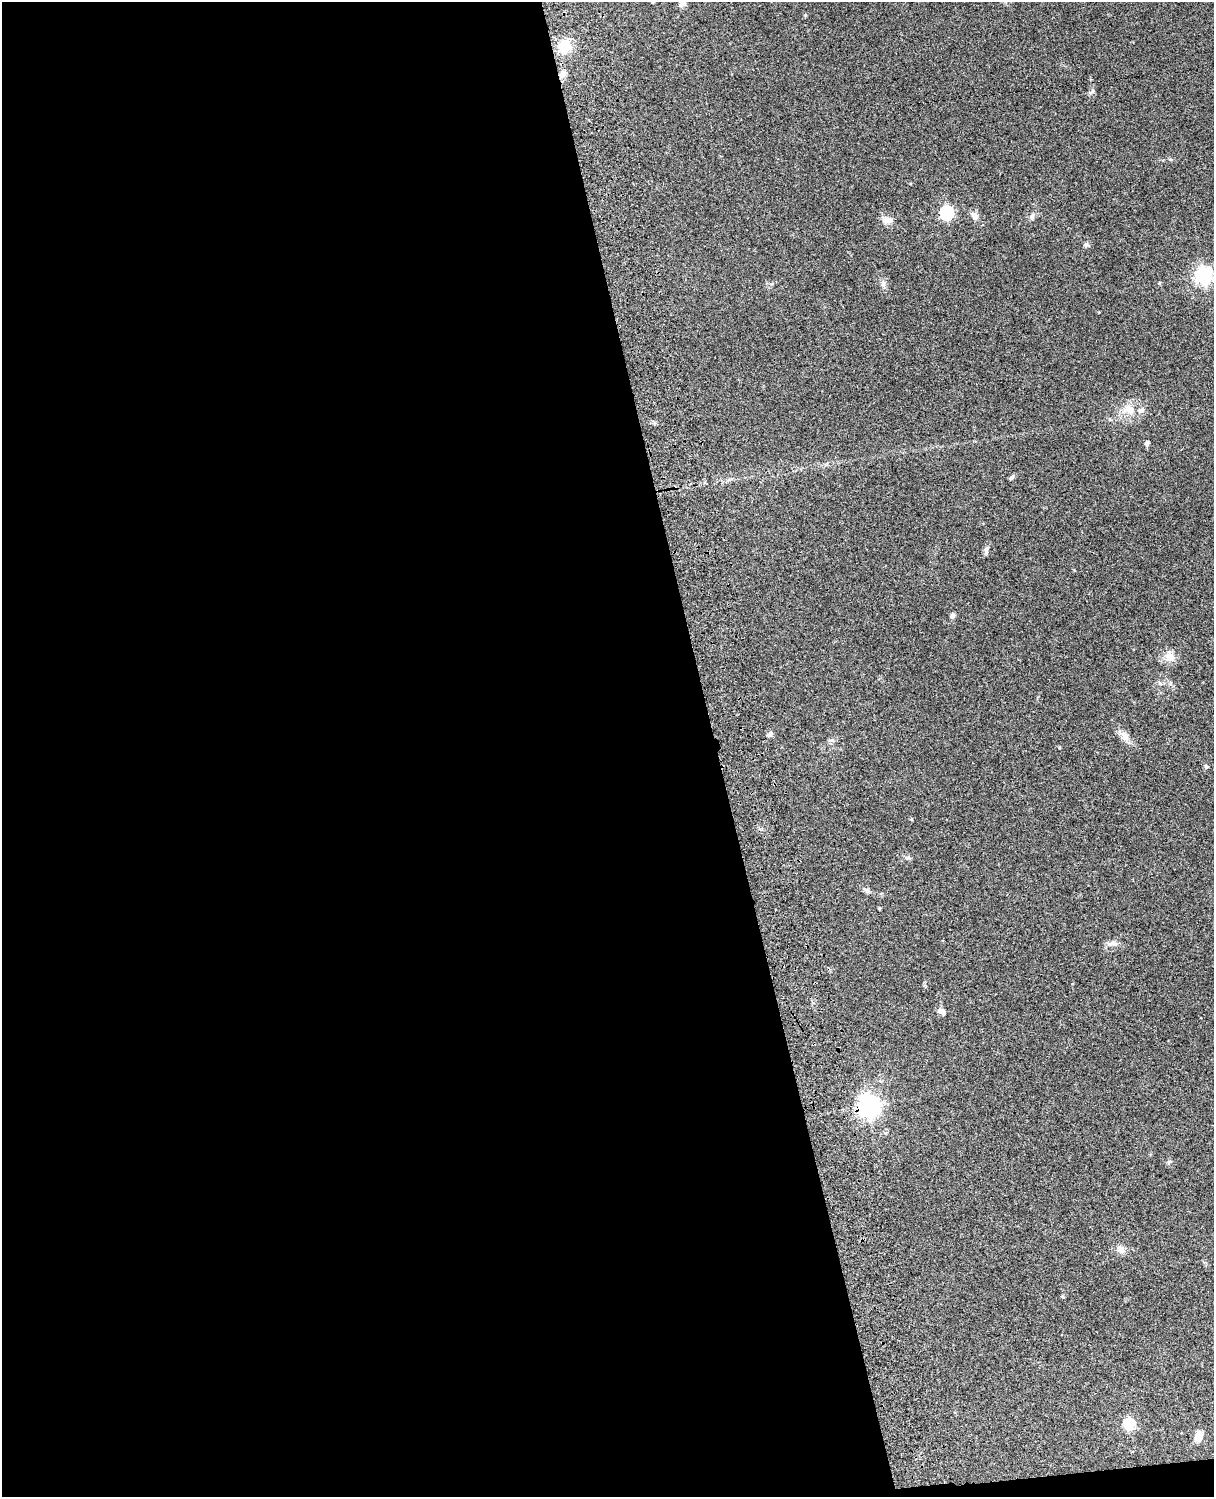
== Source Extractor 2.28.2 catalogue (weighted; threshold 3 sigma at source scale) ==
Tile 9 of 4 x 3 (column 1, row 3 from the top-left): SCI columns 121-1332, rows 278-1772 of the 5087 x 4928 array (HDU 1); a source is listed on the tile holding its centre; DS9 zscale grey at full resolution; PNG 1216 x 1499 px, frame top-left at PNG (2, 2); no overlay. Shown black and unused: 59% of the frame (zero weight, under 3 of 4 exposures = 6% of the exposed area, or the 3 px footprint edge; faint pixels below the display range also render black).
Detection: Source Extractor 2.28.2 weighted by HDU 2 'WHT'; one run over the whole footprint, this tile lists its part. Background 0.0981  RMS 0.0063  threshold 0.0282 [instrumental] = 3 sigma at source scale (4.5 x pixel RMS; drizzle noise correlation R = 1.50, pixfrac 1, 0.05/0.05 arcsec/px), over >= 5 px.
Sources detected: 35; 1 inside a brighter listed object's ellipse — not listed separately; the other 34 listed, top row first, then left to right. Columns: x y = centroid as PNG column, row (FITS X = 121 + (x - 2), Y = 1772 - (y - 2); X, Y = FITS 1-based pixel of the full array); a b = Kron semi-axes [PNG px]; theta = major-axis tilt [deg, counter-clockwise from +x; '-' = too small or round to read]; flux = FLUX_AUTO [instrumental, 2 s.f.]
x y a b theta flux
682 4 10 7 -2 2
564 46 16 13 71 13
562 74 12 8 51 3.2
1092 91 7 5 59 1.3
946 213 6 6 - 89
974 216 13 8 -65 3
1032 216 9 6 74 1.8
887 220 13 10 -15 4.6
1086 245 6 6 - 1.4
1203 275 7 6 - 210
771 283 7 4 8 1.1
883 284 10 5 78 2
1128 409 19 13 1 9.3
1147 443 5 4 - 2.1
1011 477 9 4 41 1.2
986 550 11 5 88 1.9
952 616 6 5 - 2
1169 656 14 12 -50 5.8
1160 684 7 4 -2 1.2
770 734 8 5 41 1.5
1125 737 16 9 -65 4.6
832 740 5 5 - 1.2
1206 767 6 5 - 1.1
911 819 5 3 - 0.52
908 858 7 4 -18 1.1
867 890 10 6 -28 1.7
879 908 4 3 - 0.56
1112 943 16 6 8 2.7
941 1011 10 6 -23 3.3
869 1106 8 7 - 420
1120 1249 10 9 - 3.7
1063 1297 5 3 - 0.6
1129 1424 6 5 - 53
1198 1436 8 6 73 10
Overlapping masked pixels (flux is a lower limit): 2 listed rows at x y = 562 74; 869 1106
Isophote crosses this tile's border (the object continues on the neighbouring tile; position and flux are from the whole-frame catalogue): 1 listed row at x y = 1203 275
Unlisted compact peaks at least as high as the median listed source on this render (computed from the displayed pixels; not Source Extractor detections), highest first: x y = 805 15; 1059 747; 1169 1161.